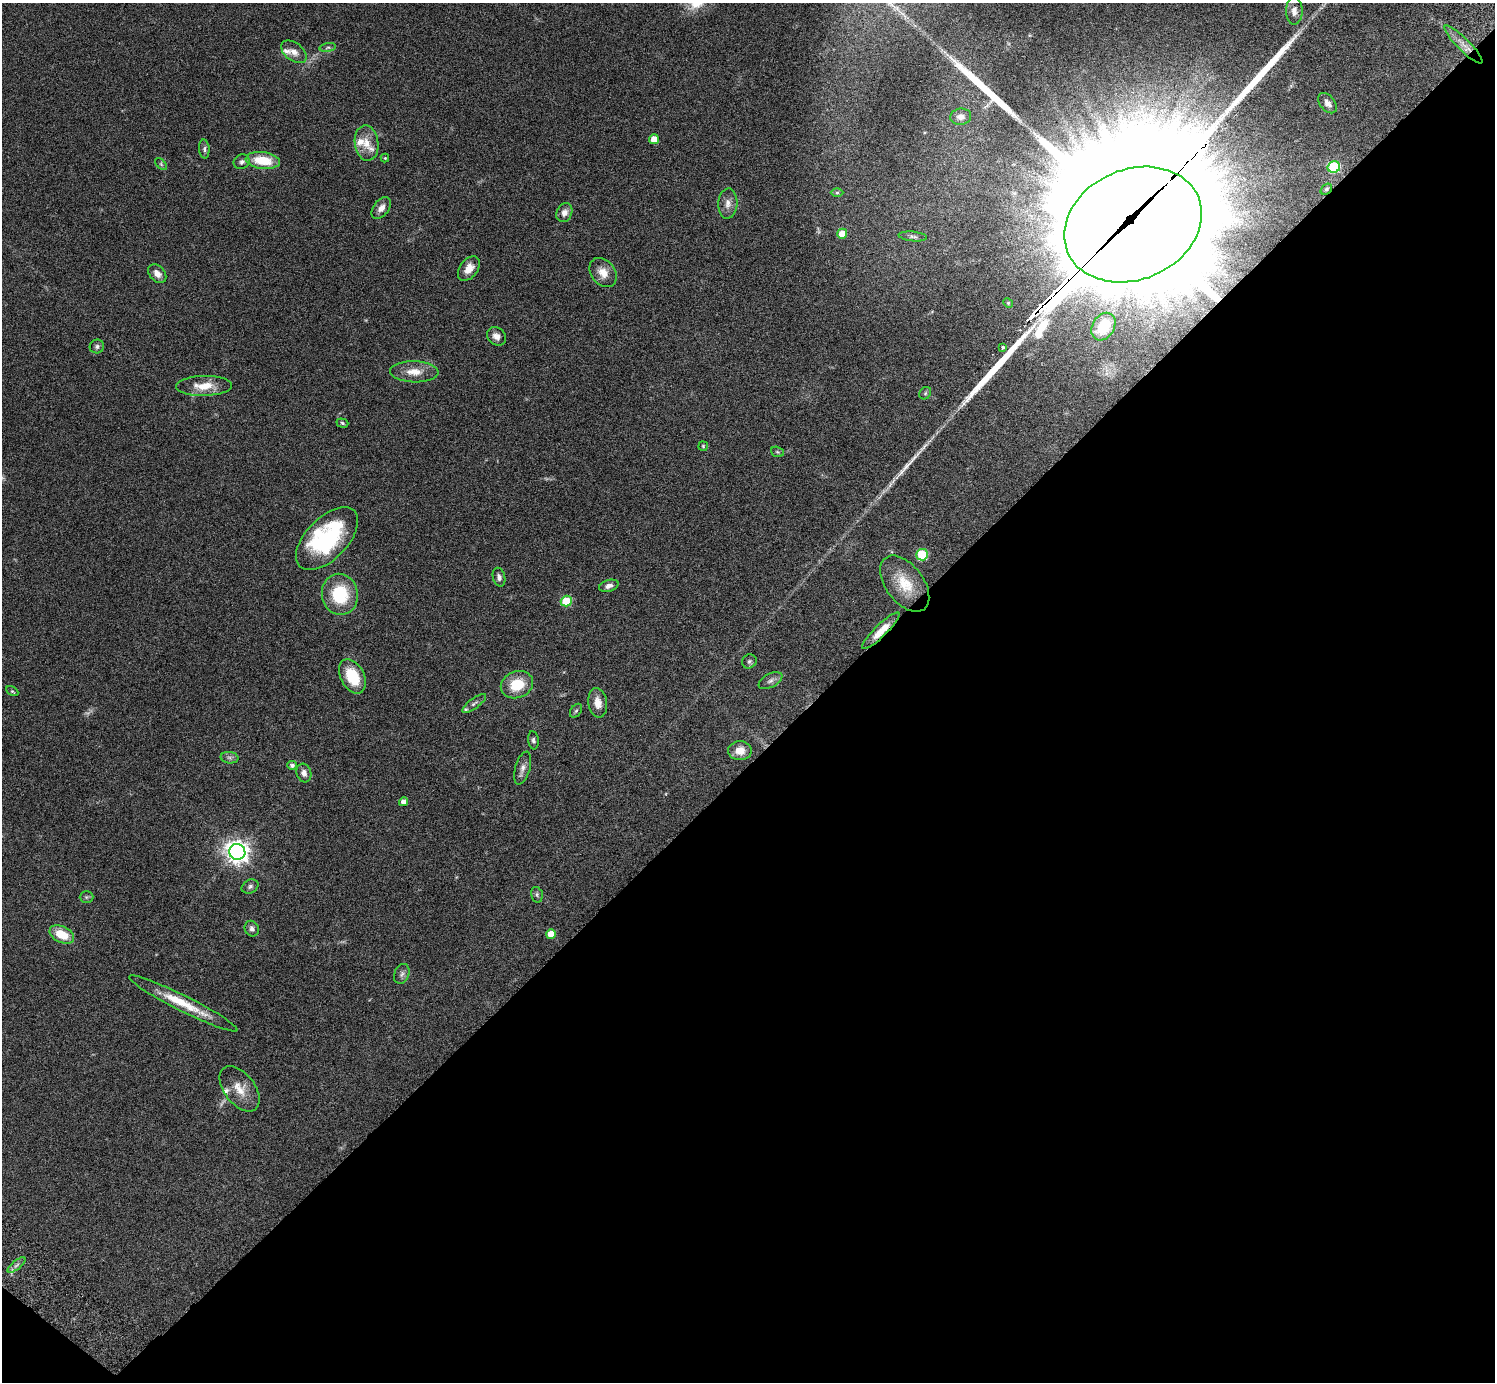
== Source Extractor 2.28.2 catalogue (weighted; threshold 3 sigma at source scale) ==
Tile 15 of 4 x 4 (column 3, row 4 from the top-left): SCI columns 3032-4524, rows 346-1725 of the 6059 x 6069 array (HDU 1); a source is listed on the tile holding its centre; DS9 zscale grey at full resolution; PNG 1497 x 1384 px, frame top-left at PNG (2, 3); each listed source drawn as its Kron ellipse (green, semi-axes under 4 px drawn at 4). Shown black and unused: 45% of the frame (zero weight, under 3 of 6 exposures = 3% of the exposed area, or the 3 px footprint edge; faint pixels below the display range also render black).
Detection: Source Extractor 2.28.2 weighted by HDU 2 'WHT'; one run over the whole footprint, this tile lists its part. Background 0.0843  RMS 0.0046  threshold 0.0188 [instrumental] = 3 sigma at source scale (4.09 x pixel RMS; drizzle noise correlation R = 1.36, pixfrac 0.8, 0.05/0.05 arcsec/px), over >= 5 px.
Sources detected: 84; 1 too faint to see at this stretch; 3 inside a brighter object's white glare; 4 long thin detections or spike segments (spike, bleed or trail) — neither listed nor drawn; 6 inside a brighter listed object's ellipse — not listed separately; the other 70 listed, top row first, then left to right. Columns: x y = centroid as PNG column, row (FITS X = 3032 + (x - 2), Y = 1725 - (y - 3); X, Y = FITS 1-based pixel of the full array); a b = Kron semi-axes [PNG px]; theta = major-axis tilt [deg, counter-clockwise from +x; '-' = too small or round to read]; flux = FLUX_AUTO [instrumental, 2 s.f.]
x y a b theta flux
1294 11 14 8 90 2.9
1463 44 26 6 -45 4.5
328 48 8 4 9 0.92
294 52 14 9 -38 3
1327 103 12 7 -50 2.1
961 117 10 8 7 2.8
654 139 5 5 - 6.1
366 143 18 12 -82 5.8
204 149 9 5 -86 0.99
385 158 4 4 - 0.41
263 160 17 8 -7 13
242 162 8 7 - 1.4
161 164 7 4 -46 0.64
1334 167 6 5 - 31
1326 189 6 4 41 0.74
837 193 6 4 1 0.62
728 204 15 9 87 3.1
381 208 12 7 52 2.9
564 213 10 7 64 2.4
1133 225 71 55 23 21000
842 234 5 5 - 6.8
913 236 14 5 -6 1.3
469 269 14 9 54 4.3
603 273 16 12 -52 4.7
157 274 10 7 -47 2.9
1008 303 5 4 - 0.47
1103 327 15 11 58 13
496 336 10 8 -38 2.5
97 346 7 7 - 1.1
1003 347 3 3 - 1.3
414 372 24 10 -1 6.1
204 386 28 10 1 7.7
925 393 7 5 47 0.73
342 423 6 4 -19 0.65
703 446 5 4 - 0.46
777 452 6 5 - 0.6
327 539 39 21 46 45
922 555 6 5 - 23
499 577 9 6 -75 1.5
905 584 32 19 -53 13
609 586 10 6 17 2
340 594 20 18 -80 20
566 601 5 5 - 17
881 631 25 6 44 6.2
749 661 7 6 - 1
352 676 18 11 -62 14
770 681 13 7 28 1.7
517 685 16 13 22 12
12 691 6 4 -29 0.57
474 703 14 5 36 1.4
598 703 15 9 -81 3.8
576 711 8 5 53 0.77
533 740 9 5 -84 1.1
740 751 12 9 0 5.3
230 758 9 5 -7 1.2
292 765 5 4 - 1.2
523 768 17 7 74 2.4
304 773 9 7 -73 1.9
404 802 4 4 - 2.7
237 852 8 8 - 330
250 886 9 6 26 1.2
537 895 8 5 -75 0.85
86 897 7 5 0 0.74
252 929 8 7 - 1.4
62 934 13 8 -26 9.2
551 934 5 5 - 7.2
402 974 10 7 70 1.5
183 1003 60 8 -27 13
240 1089 26 15 -52 7.1
17 1265 11 3 40 1.1
Overlapping masked pixels (flux is a lower limit): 2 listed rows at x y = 1133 225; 881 631